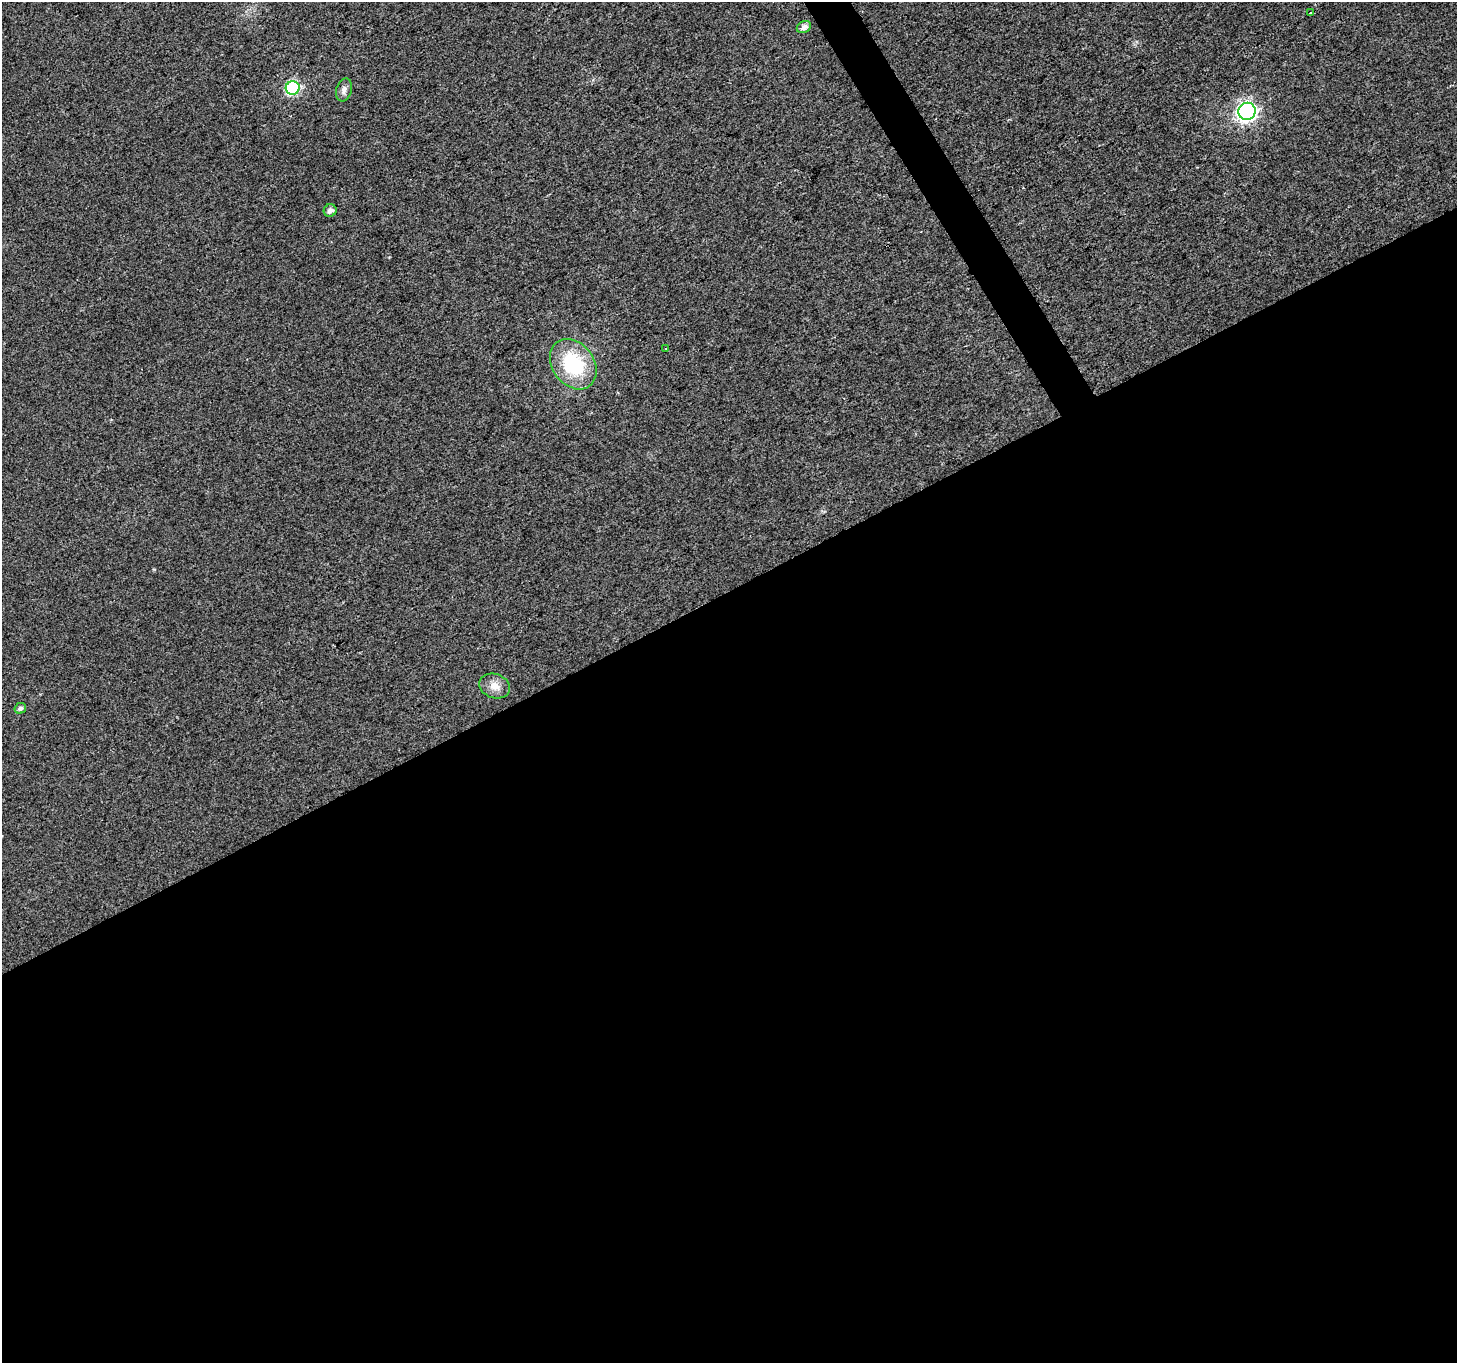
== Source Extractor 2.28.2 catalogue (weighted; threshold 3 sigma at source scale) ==
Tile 15 of 4 x 4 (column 3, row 4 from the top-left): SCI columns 2916-4370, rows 169-1529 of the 5826 x 5719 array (HDU 1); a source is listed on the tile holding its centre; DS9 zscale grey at full resolution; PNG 1459 x 1365 px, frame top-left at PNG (2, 2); each listed source drawn as its Kron ellipse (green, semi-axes under 4 px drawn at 4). Shown black and unused: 58% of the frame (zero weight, under 2 of 3 exposures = <1% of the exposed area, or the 3 px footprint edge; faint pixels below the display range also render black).
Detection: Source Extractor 2.28.2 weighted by HDU 2 'WHT'; one run over the whole footprint, this tile lists its part. Background 0.00812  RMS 0.0055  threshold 0.0249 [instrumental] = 3 sigma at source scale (4.5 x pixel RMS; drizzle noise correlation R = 1.50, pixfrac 1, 0.0396/0.0396 arcsec/px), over >= 5 px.
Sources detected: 11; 1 cosmic-ray / hot-pixel residue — neither listed nor drawn; the other 10 listed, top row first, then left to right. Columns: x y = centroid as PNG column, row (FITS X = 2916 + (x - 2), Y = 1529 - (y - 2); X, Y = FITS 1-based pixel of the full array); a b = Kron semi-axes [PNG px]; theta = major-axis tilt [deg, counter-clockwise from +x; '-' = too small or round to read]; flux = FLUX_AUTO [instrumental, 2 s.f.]
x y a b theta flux
1310 13 3 2 - 0.59
804 27 7 5 28 2.8
293 88 7 6 - 65
344 90 11 8 74 2.6
1247 111 9 8 - 200
330 210 6 6 - 2.5
666 349 3 2 - 0.44
573 364 27 20 -53 39
495 686 16 12 -18 5.4
20 708 6 5 - 1.8